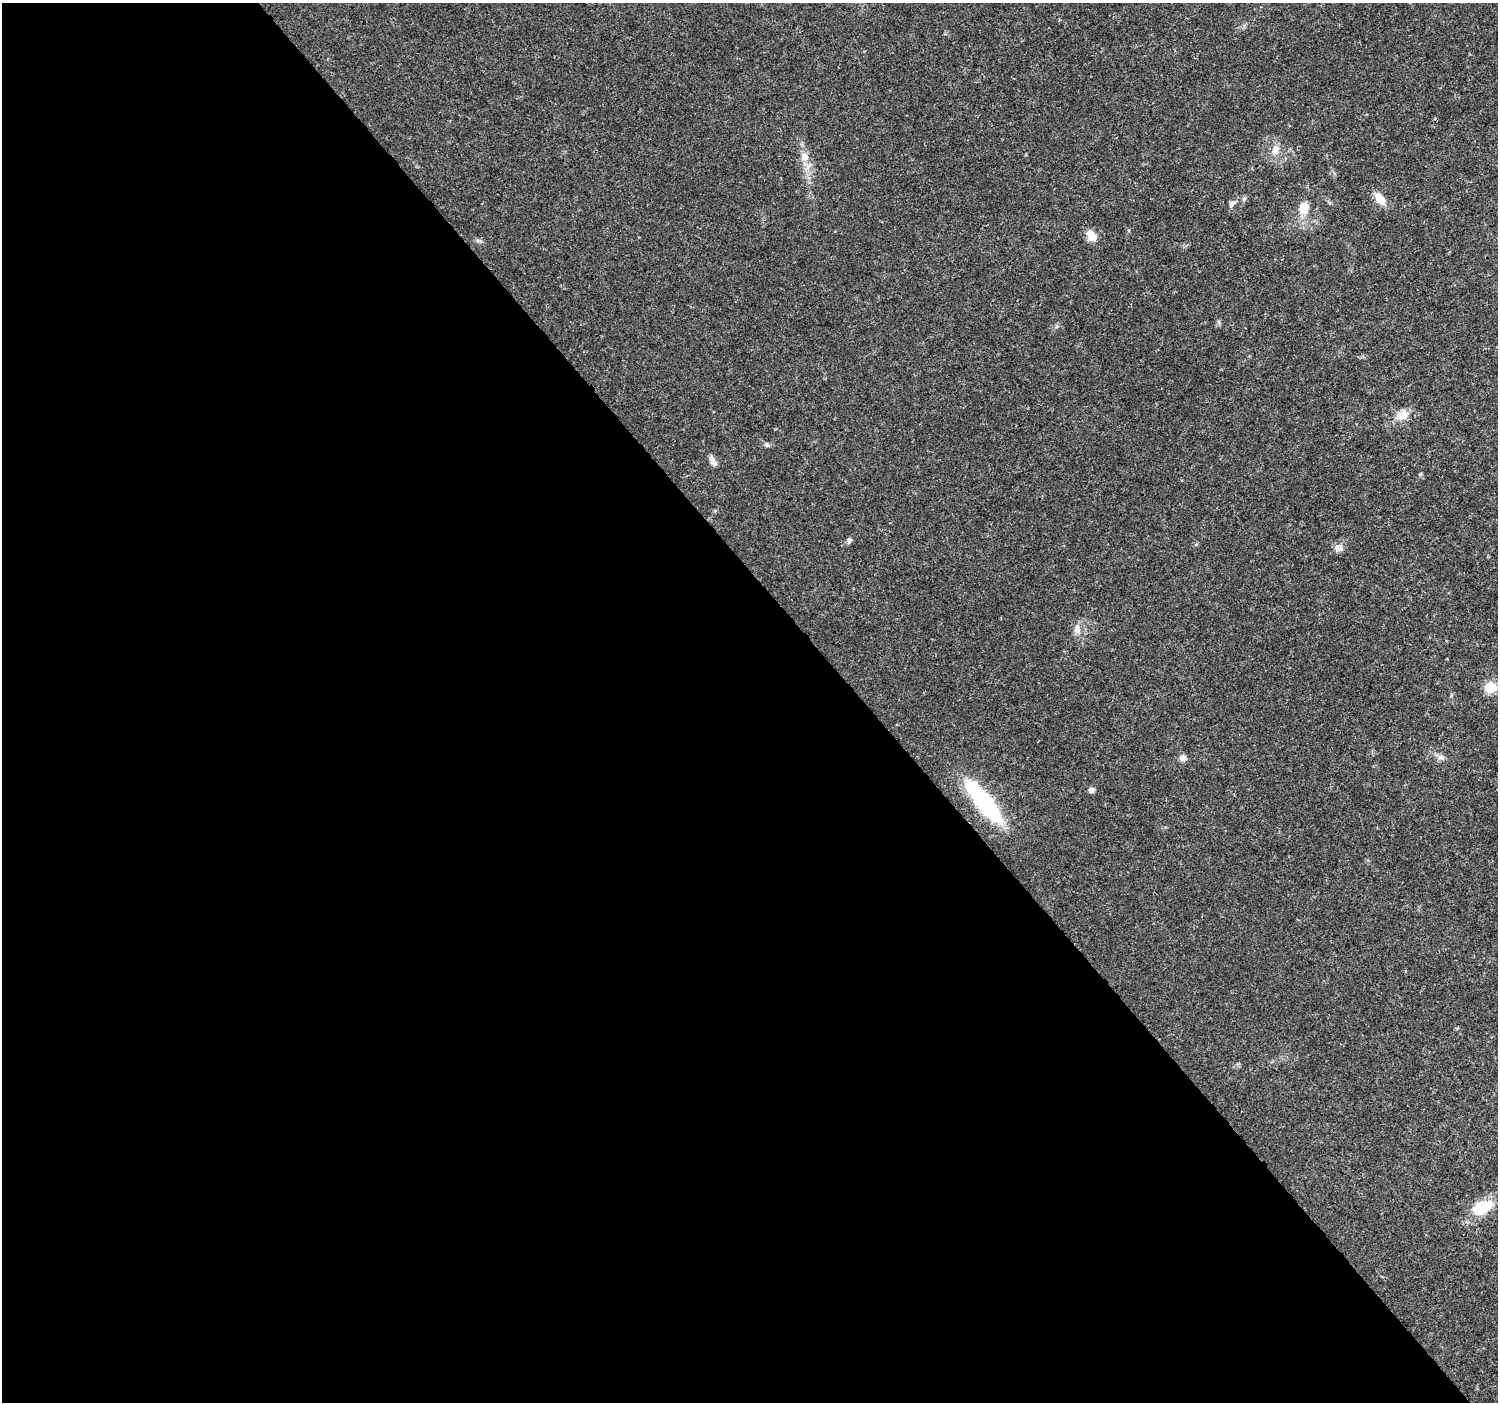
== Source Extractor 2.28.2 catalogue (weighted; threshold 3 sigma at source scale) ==
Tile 9 of 4 x 4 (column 1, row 3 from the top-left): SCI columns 9-1504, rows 1604-3003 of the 5995 x 5943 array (HDU 1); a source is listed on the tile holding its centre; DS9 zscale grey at full resolution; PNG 1500 x 1404 px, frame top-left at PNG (2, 3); no overlay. Shown black and unused: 58% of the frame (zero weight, under 3 of 4 exposures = <1% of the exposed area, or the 3 px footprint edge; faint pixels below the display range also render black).
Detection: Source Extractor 2.28.2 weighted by HDU 2 'WHT'; one run over the whole footprint, this tile lists its part. Background 0.0244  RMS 0.0022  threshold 0.00978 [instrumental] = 3 sigma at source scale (4.5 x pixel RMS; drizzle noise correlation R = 1.50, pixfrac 1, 0.0396/0.0396 arcsec/px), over >= 5 px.
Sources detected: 19; all 19 listed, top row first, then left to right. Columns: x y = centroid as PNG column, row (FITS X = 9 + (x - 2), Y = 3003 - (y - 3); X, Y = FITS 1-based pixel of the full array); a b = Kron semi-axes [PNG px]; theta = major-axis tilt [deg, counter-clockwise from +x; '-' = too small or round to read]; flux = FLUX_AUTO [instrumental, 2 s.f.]
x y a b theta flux
1275 150 13 9 71 1.6
804 157 12 10 -75 1.8
1244 199 7 5 45 0.41
1380 199 17 9 -49 2.5
1232 203 9 6 40 0.71
1304 208 14 11 82 3.1
1091 236 13 10 -56 2.4
1402 415 19 12 26 2.9
767 445 6 5 - 0.38
713 461 14 6 -57 1.1
849 540 7 6 - 0.47
1340 549 11 7 25 0.94
1077 629 13 8 90 1.3
1490 687 6 6 - 13
1441 757 11 5 -10 0.83
1183 758 8 7 - 1.2
1092 790 8 6 -65 0.57
984 802 55 14 -51 25
1482 1207 27 16 30 6.1
Overlapping masked pixels (flux is a lower limit): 1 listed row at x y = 984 802
Unlisted compact peaks at least as high as the median listed source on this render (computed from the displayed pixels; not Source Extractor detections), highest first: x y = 1420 474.